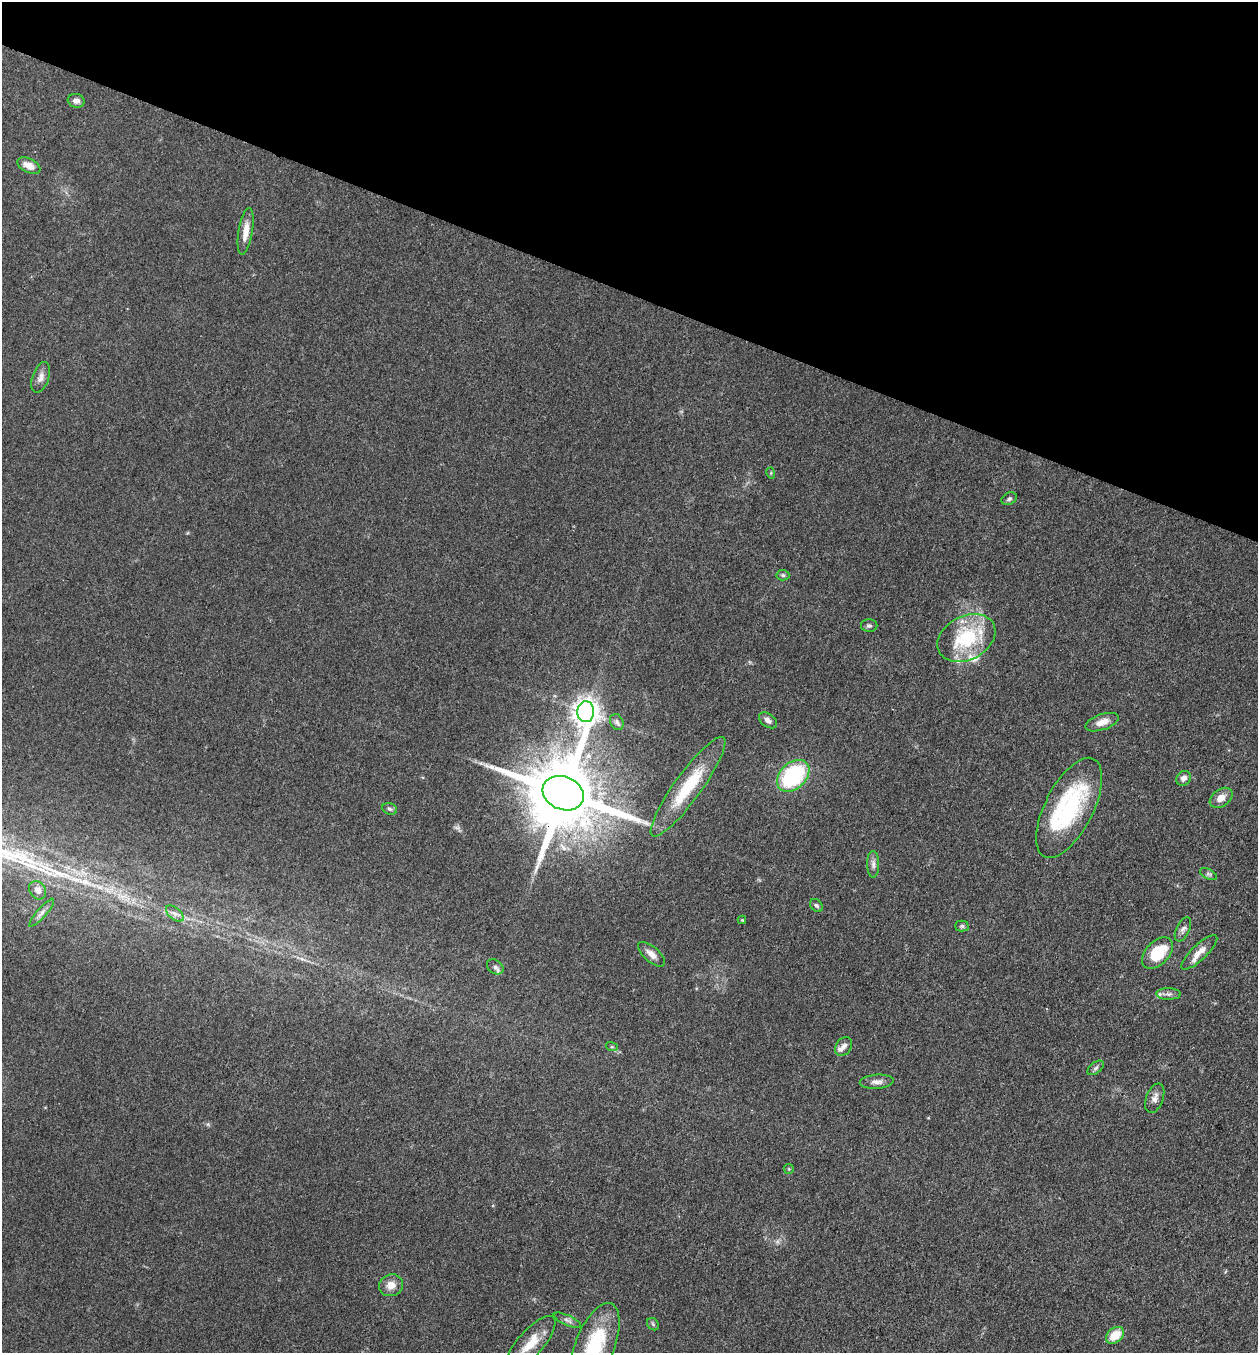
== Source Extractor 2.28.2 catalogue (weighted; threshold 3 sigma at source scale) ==
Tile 2 of 4 x 4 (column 2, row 1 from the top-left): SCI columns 1521-2776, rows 4055-5405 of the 5421 x 5407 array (HDU 1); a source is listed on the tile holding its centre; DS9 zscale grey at full resolution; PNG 1260 x 1355 px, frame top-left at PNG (2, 2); each listed source drawn as its Kron ellipse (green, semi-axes under 4 px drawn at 4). Shown black and unused: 22% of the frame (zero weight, under 3 of 4 exposures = <1% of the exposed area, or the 3 px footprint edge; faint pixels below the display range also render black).
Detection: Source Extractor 2.28.2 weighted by HDU 2 'WHT'; one run over the whole footprint, this tile lists its part. Background 0.0928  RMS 0.0064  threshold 0.0289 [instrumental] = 3 sigma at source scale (4.5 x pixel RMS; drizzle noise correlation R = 1.50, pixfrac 1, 0.05/0.05 arcsec/px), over >= 5 px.
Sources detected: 52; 1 too faint to see at this stretch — neither listed nor drawn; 5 inside a brighter listed object's ellipse — not listed separately; the other 46 listed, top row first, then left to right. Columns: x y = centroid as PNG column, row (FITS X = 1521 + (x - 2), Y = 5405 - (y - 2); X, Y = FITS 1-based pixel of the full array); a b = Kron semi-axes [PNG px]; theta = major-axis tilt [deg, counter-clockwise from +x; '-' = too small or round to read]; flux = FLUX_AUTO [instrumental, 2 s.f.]
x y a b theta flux
76 101 8 7 - 2.8
29 166 12 7 -26 6.2
246 231 24 7 80 7.5
41 377 16 8 70 4.2
771 473 5 3 - 0.69
1009 499 8 6 28 1.6
783 575 6 5 - 1.1
869 626 8 6 -1 1.6
966 638 30 22 28 44
586 712 10 8 86 690
768 720 10 6 -36 2.9
617 722 8 6 -64 2
1102 722 17 8 19 5.8
793 776 18 13 43 68
1183 778 8 6 49 3.2
688 787 61 13 54 35
563 793 21 16 -23 9100
1221 798 12 8 36 5.7
1069 808 55 24 63 76
390 809 8 5 -18 1.3
873 864 13 6 -89 2.7
1208 874 9 5 -26 1.4
38 890 10 7 -56 4
816 905 7 5 -44 1.3
42 913 18 5 49 2.9
175 914 10 6 -41 3
742 920 4 4 - 0.59
962 926 6 5 - 1.2
1183 929 13 6 65 2.7
1199 952 24 7 44 6.7
1157 953 18 11 46 23
651 954 17 7 -41 4.7
495 967 9 6 -36 2.4
1168 994 12 6 -1 2.6
612 1047 6 4 -18 0.88
843 1047 10 7 53 3
1096 1068 9 5 38 1.7
877 1082 17 7 3 3.7
1155 1098 15 8 70 3.9
789 1169 5 5 - 0.8
391 1285 12 10 19 6.4
567 1320 15 5 -24 2.5
653 1324 7 5 -47 1.3
1115 1335 10 7 37 12
530 1343 34 12 48 16
595 1346 46 19 68 50
Overlapping masked pixels (flux is a lower limit): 2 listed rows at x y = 688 787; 563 793
Isophote crosses this tile's border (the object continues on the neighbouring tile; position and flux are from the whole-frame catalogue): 1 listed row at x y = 595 1346